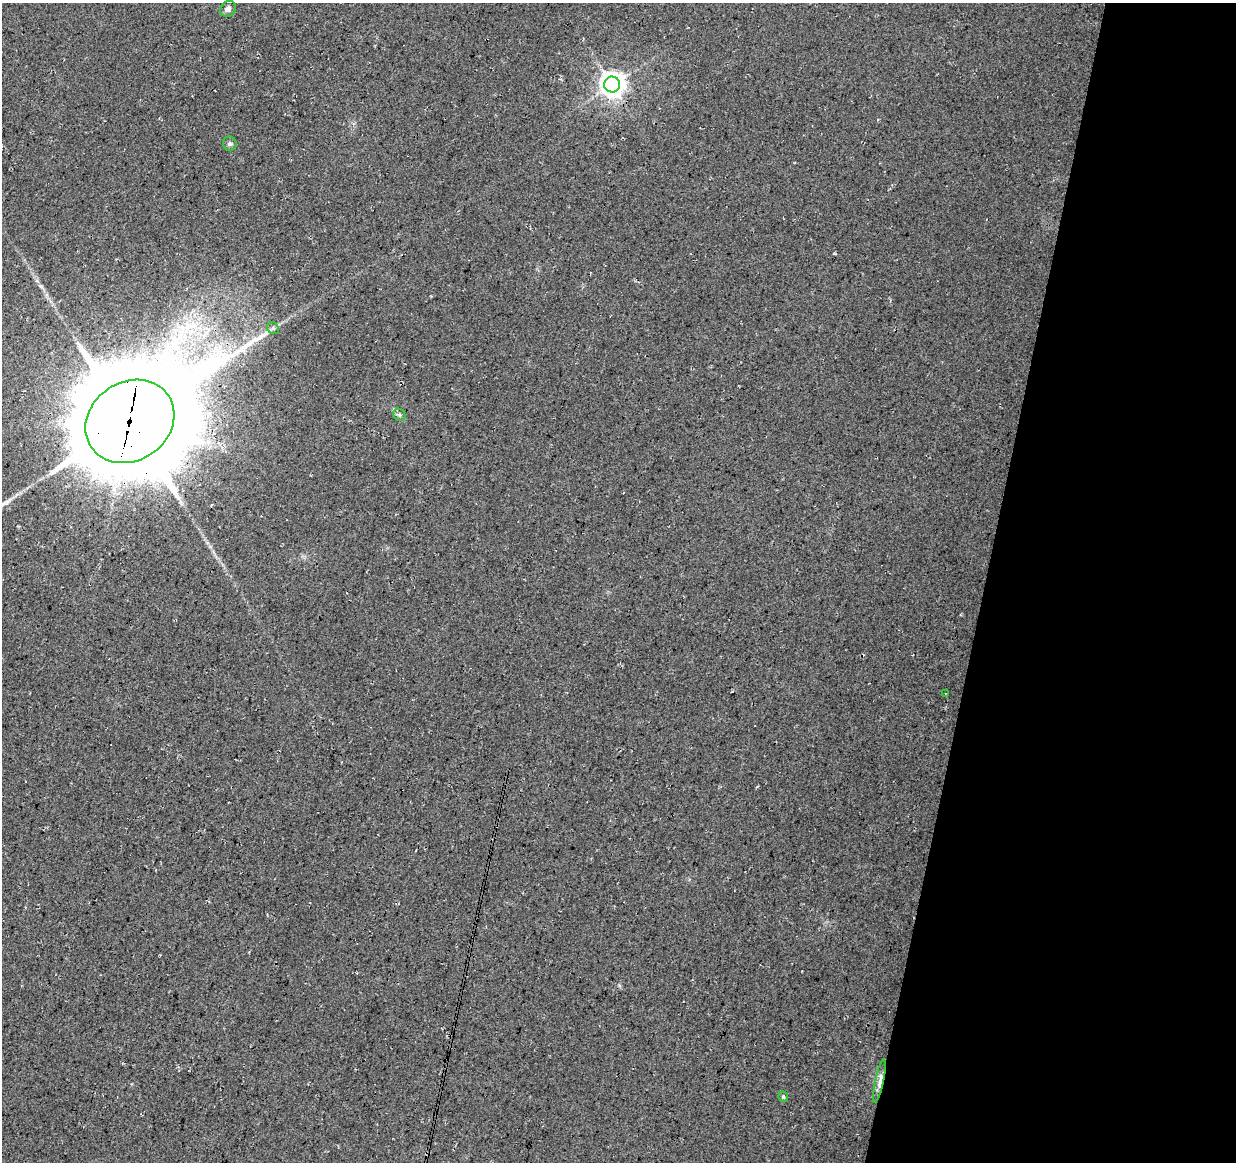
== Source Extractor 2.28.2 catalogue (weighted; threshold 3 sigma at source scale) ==
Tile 8 of 4 x 4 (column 4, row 2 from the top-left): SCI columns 3702-4935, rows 2544-3703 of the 4944 x 5147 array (HDU 1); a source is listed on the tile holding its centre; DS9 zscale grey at full resolution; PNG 1238 x 1164 px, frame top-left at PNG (2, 3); each listed source drawn as its Kron ellipse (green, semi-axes under 4 px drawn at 4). Shown black and unused: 20% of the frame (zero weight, under 3 of 4 exposures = <1% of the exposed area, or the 3 px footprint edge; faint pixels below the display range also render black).
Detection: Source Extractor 2.28.2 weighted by HDU 2 'WHT'; one run over the whole footprint, this tile lists its part. Background 0.0376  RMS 0.01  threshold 0.0463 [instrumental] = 3 sigma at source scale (4.5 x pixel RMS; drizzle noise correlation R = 1.50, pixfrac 1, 0.0396/0.0396 arcsec/px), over >= 5 px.
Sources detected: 9; all 9 listed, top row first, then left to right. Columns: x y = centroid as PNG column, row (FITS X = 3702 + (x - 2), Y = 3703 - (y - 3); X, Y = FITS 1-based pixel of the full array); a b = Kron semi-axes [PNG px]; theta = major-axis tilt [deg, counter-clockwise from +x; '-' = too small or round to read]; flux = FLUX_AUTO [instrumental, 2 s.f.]
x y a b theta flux
228 9 8 7 - 3.7
612 84 8 8 - 1000
230 144 7 6 - 2.3
273 328 6 5 - 2.4
399 415 7 5 -46 2.3
130 421 46 39 34 26000
946 693 2 2 - 0.62
879 1081 22 4 78 8.6
783 1097 5 4 - 1.8
Overlapping masked pixels (flux is a lower limit): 2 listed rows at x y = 130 421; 879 1081
Isophote crosses this tile's border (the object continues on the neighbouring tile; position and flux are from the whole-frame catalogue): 1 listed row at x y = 130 421